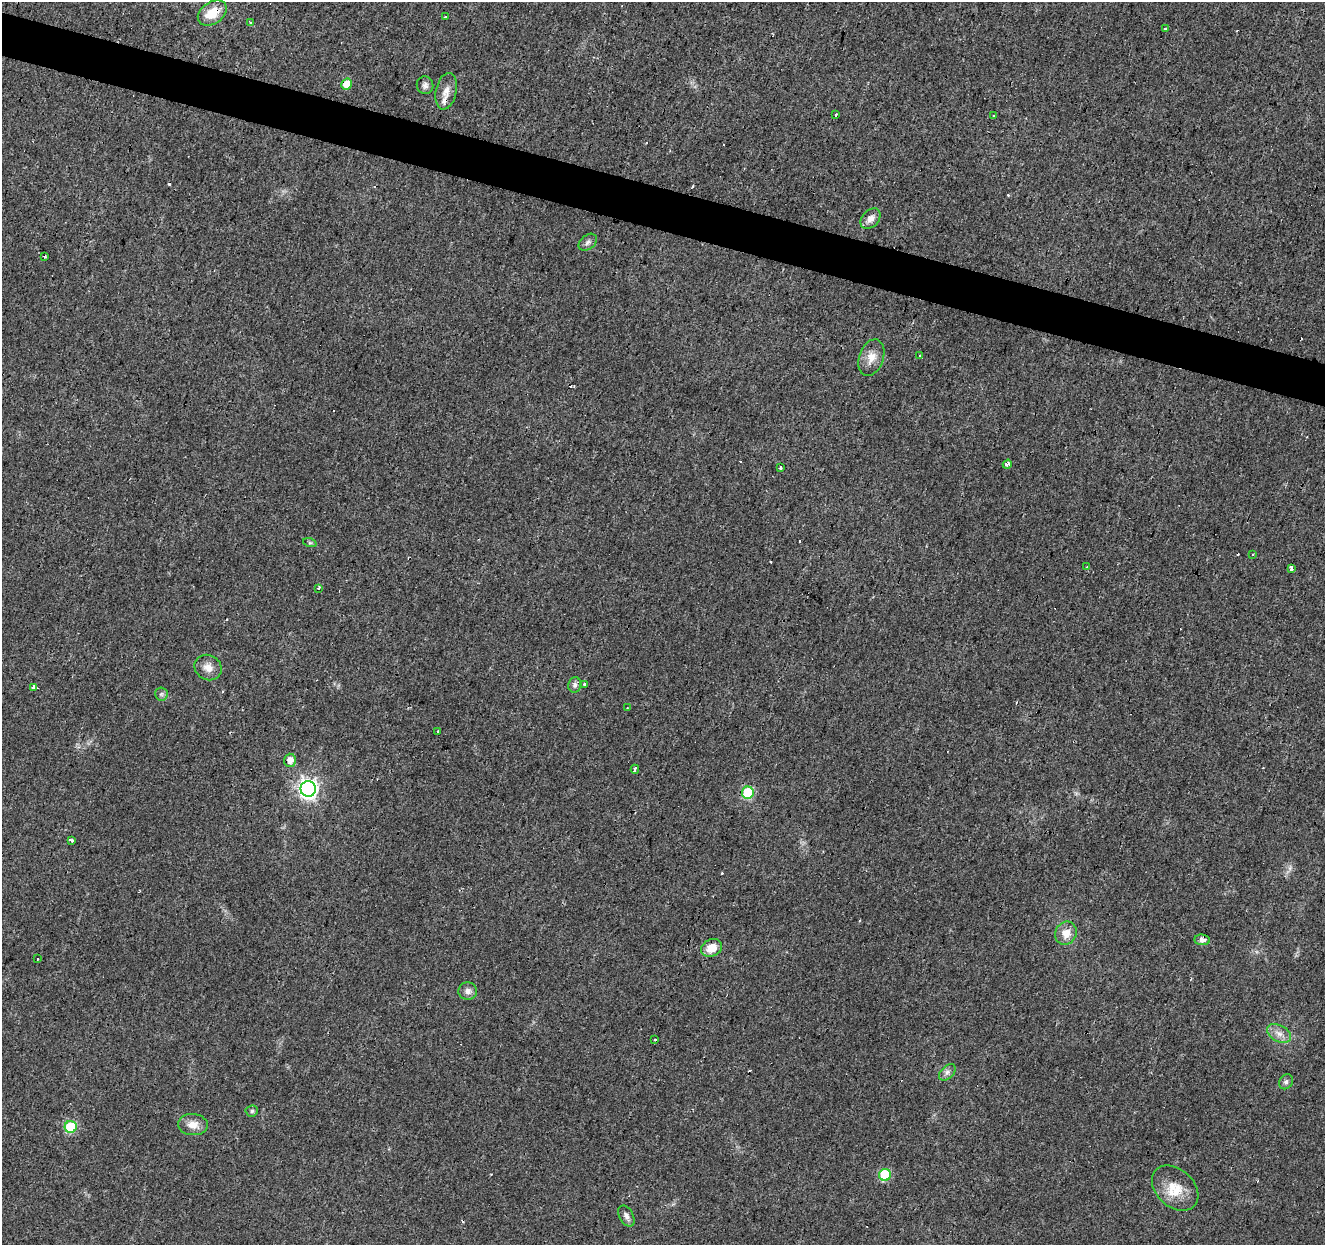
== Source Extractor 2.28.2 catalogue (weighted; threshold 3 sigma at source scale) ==
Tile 11 of 4 x 4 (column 3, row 3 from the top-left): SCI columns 2654-3976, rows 1522-2764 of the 5300 x 5466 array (HDU 1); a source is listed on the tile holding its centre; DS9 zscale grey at full resolution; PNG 1327 x 1247 px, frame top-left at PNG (2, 2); each listed source drawn as its Kron ellipse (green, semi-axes under 4 px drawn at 4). Shown black and unused: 4% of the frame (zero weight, under 3 of 4 exposures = <1% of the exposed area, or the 3 px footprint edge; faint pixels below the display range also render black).
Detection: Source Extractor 2.28.2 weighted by HDU 2 'WHT'; one run over the whole footprint, this tile lists its part. Background 0.0156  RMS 0.0032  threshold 0.0144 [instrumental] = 3 sigma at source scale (4.5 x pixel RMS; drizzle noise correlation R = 1.50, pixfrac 1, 0.0396/0.0396 arcsec/px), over >= 5 px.
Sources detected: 69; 20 cosmic-ray / hot-pixel residue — neither listed nor drawn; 1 inside a brighter listed object's ellipse — not listed separately; the other 48 listed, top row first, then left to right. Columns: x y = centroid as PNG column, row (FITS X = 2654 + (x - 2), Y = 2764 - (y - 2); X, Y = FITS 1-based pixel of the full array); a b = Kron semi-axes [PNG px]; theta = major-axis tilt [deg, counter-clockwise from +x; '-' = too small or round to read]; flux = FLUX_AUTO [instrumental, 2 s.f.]
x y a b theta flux
212 13 16 11 34 6.4
445 17 3 2 - 0.4
250 22 4 3 - 0.32
1165 29 4 3 - 2.3
347 84 5 5 - 5.7
425 85 9 8 - 1.2
446 91 18 10 78 2.7
836 115 3 2 - 0.8
993 115 3 2 - 0.4
871 219 12 8 47 2.1
588 242 10 7 39 1.1
45 256 3 3 - 0.75
919 355 3 3 - 0.84
871 358 19 12 71 3.5
1007 464 5 3 - 2.2
780 467 4 3 - 1
310 543 7 4 -18 0.5
1253 554 3 2 - 0.34
1087 567 3 3 - 4
1291 569 4 3 - 5.5
319 588 3 3 - 1.5
208 667 14 12 -32 2.8
575 685 8 6 76 1
584 685 3 3 - 2.1
34 687 4 3 - 9
161 694 6 6 - 0.79
627 708 2 2 - 0.28
437 731 3 2 - 0.36
290 760 6 6 - 2.4
635 769 4 3 - 3
308 789 8 7 - 150
748 793 6 6 - 24
71 840 3 3 - 4.5
1066 933 12 10 62 3.7
1202 940 8 5 -6 1.3
712 948 11 8 24 4
37 959 3 2 - 0.46
468 991 9 8 - 1.5
1279 1033 13 8 -29 2.3
655 1040 3 2 - 0.52
947 1072 10 6 44 1.2
1286 1082 8 6 57 0.86
252 1111 6 5 - 0.68
193 1125 15 10 -4 3.3
71 1127 6 6 - 20
885 1175 6 6 - 18
1175 1188 26 18 -43 7.4
626 1216 11 7 -62 1.3
Overlapping masked pixels (flux is a lower limit): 2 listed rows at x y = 212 13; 71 1127